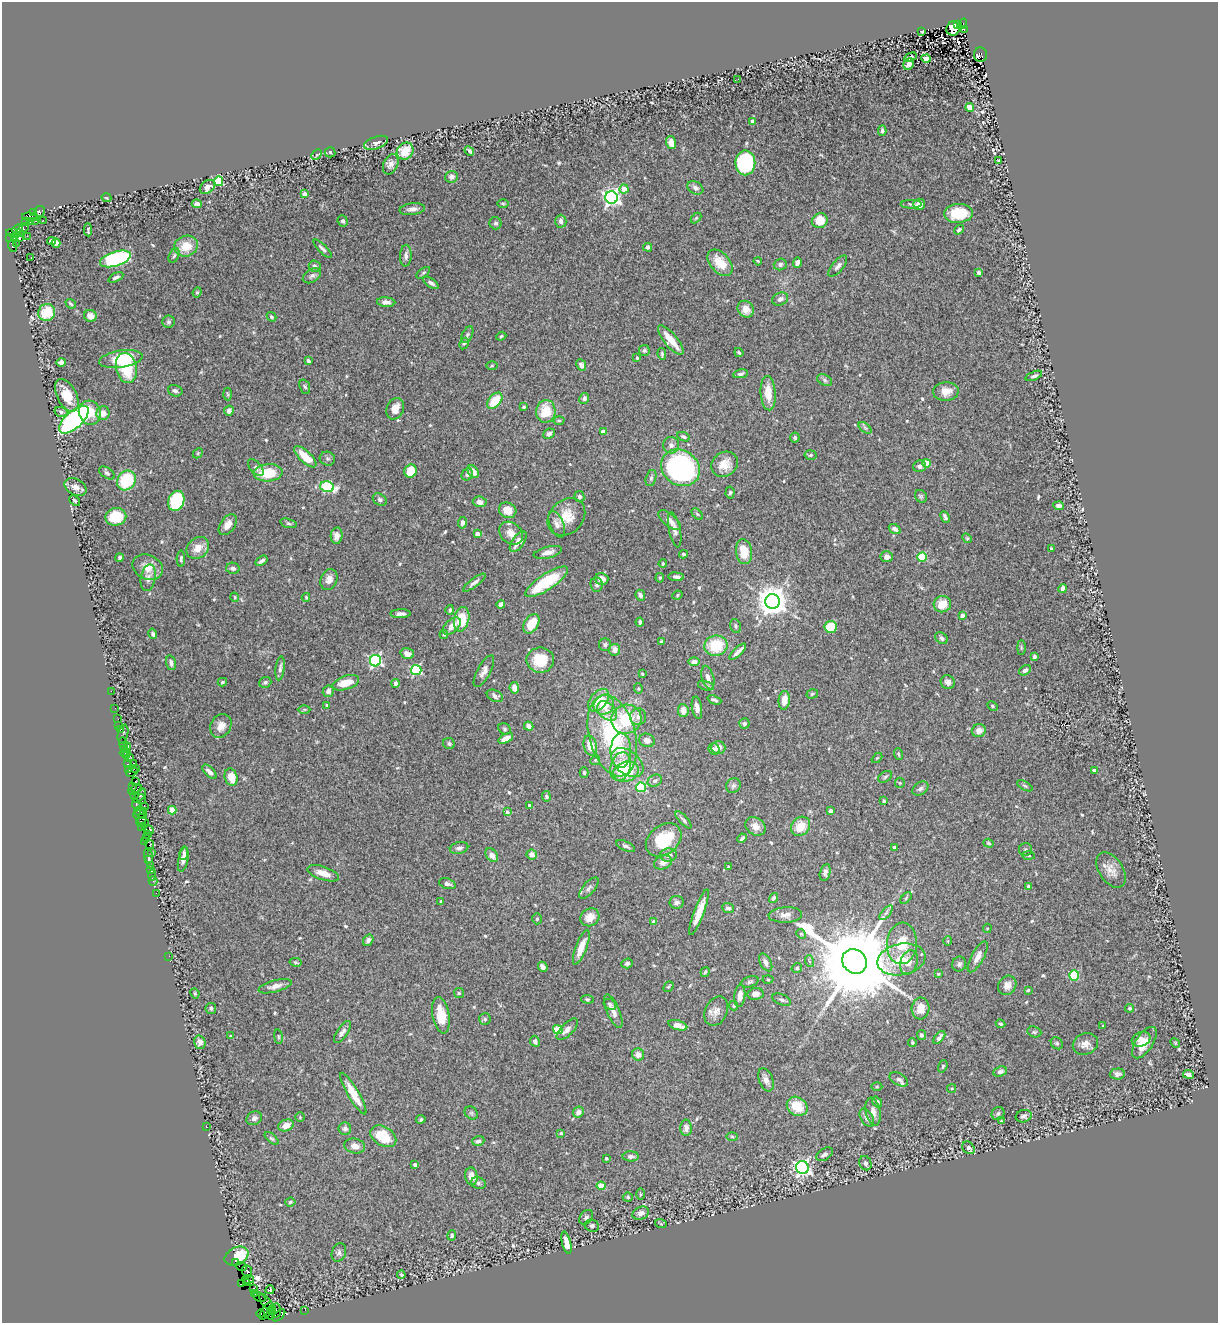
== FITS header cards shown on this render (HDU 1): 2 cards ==
NAXIS1  =                 1216
NAXIS2  =                 1321

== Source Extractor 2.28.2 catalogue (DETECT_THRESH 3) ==
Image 1216 x 1321 px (HDU 1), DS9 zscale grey, 1 PNG px = 1 image px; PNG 1220 x 1325 px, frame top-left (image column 1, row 1321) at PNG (2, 2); each listed source drawn as its Kron ellipse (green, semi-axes under 4 px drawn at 4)
Background 1.42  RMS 0.031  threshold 0.0923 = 3 sigma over >= 5 px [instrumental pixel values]
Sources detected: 558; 1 with non-positive FLUX_AUTO (blend fragments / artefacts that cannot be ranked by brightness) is neither listed nor drawn; of the other 557, the 500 brightest by FLUX_AUTO listed and drawn (57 fainter detections omitted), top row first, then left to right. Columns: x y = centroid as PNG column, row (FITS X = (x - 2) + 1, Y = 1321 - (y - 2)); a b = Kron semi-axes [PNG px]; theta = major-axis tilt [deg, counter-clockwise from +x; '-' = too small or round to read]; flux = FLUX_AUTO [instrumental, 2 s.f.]
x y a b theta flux
957 24 2 2 - 110
962 24 6 4 54 670
953 28 7 6 - 35
964 29 3 3 - 93
922 31 3 3 - 2.7
980 55 7 6 - 1100
910 57 6 3 26 5.3
926 58 5 4 - 15
909 64 6 5 - 9
738 79 2 2 - 5.1
970 107 4 4 - 35
753 121 4 3 - 13
882 131 5 4 - 4.8
671 142 6 5 - 17
376 143 12 6 19 7.1
405 151 9 7 47 40
469 151 5 3 - 5.3
330 152 5 5 - 2.7
317 155 6 4 44 2.7
998 161 3 3 - 2.4
745 163 12 10 90 250
391 164 10 7 64 9.9
451 177 6 6 - 8.4
219 181 5 4 - 87
207 187 8 6 38 12
695 188 8 6 -31 8.1
624 189 5 4 - 30
304 194 4 3 - 15
611 197 6 6 - 810
106 198 5 3 - 2.3
197 204 5 4 - 9.5
503 204 6 4 -1 2.3
911 204 10 4 0 4.1
919 204 5 5 - 15
412 209 13 6 7 10
39 212 6 5 - 270
33 213 4 3 - 290
959 213 14 9 5 55
31 217 8 4 -5 820
696 218 6 4 45 2.4
43 220 2 2 - 42
30 221 3 3 - 310
36 221 3 2 - 65
343 221 6 5 - 5.1
561 221 6 5 - 11
820 221 8 7 - 40
26 222 2 2 - 19
495 223 6 6 - 4.7
17 229 6 4 28 350
23 229 7 3 47 140
88 230 6 2 -86 3.5
959 230 5 4 - 4.2
15 233 9 3 -6 740
27 236 2 2 - 44
14 237 3 3 - 270
20 237 3 2 - 67
10 238 2 2 - 21
51 241 4 4 - 8.9
16 243 3 2 - 18
56 243 5 4 - 7.7
12 246 6 3 -72 250
186 246 12 10 18 41
648 247 4 4 - 6.3
323 249 12 4 -45 6.3
174 256 7 5 63 4.7
406 256 11 5 87 8.1
31 257 3 2 - 3.5
115 259 16 7 18 250
758 261 4 3 - 2.3
720 263 15 9 -48 43
797 263 5 4 - 8
780 264 6 5 - 5.7
315 266 6 5 - 5.3
838 266 13 5 50 7.5
423 273 8 4 36 4
979 273 4 3 - 12
312 276 10 6 32 7
116 277 8 4 28 6
431 283 9 4 -34 6.2
197 292 5 4 - 2.6
780 299 8 6 24 7.4
386 302 9 5 -5 8.7
71 304 5 4 - 3.3
746 309 9 7 -48 22
47 312 9 8 - 63
90 316 6 6 - 18
271 317 5 4 - 3.4
168 322 6 6 - 4.6
467 335 9 5 64 4.5
501 336 5 4 - 2.7
671 340 18 6 -50 34
464 343 6 4 61 3.9
644 350 5 5 - 3.9
739 352 5 3 - 2.7
662 354 6 3 -81 3.1
637 358 3 3 - 2.5
121 359 22 8 9 87
308 361 4 3 - 5.6
61 362 5 4 - 9.2
581 365 6 4 -65 8.9
492 366 6 4 1 2.6
126 368 15 10 -76 83
740 374 7 4 10 5
1034 376 9 4 23 4.6
824 380 8 5 -29 5
305 387 8 5 -69 3.6
175 391 7 5 -17 5.3
946 391 12 9 3 22
768 393 17 7 -86 36
228 394 6 4 -87 2.7
67 395 18 9 -63 41
584 398 5 5 - 5.1
495 401 9 6 49 53
524 407 4 3 - 2.3
395 409 11 8 65 24
229 411 5 5 - 8.6
546 411 11 9 84 51
61 412 6 5 - 4.7
90 413 12 11 - 37
103 413 7 6 - 15
74 420 18 8 42 360
559 421 5 3 - 2.7
865 428 7 4 -37 3.5
603 432 4 4 - 15
549 434 6 5 - 6.3
684 437 6 4 -25 4.1
795 438 5 4 - 3.6
671 445 8 8 - 8.5
198 453 5 4 - 3
810 455 6 4 6 4.2
305 457 14 6 -43 41
327 459 8 7 - 4.7
926 463 4 4 - 53
724 464 14 12 35 26
920 466 6 5 - 7.9
256 468 10 5 -50 5.6
680 468 20 17 -34 460
410 471 7 6 - 46
473 472 7 5 -53 18
107 473 9 5 -34 4.7
268 473 14 8 3 64
467 474 6 5 - 4.3
651 478 8 5 75 5.4
126 480 10 9 - 97
75 487 12 8 -29 15
327 487 7 5 -15 200
730 493 6 4 86 3
921 496 7 5 -53 3.5
579 497 5 5 - 4.3
380 500 7 5 -36 4.9
75 501 6 3 -42 3
176 501 10 8 69 130
480 502 7 5 -4 12
1059 506 5 3 - 6.7
508 510 9 7 -24 27
697 514 7 4 -45 3.4
116 517 10 9 - 64
566 517 21 16 44 41
945 517 6 3 -64 4.6
670 520 13 6 -41 12
289 523 8 4 -16 3.7
462 523 5 4 - 8.5
557 524 14 7 -68 11
228 525 12 7 55 15
895 529 6 4 -31 7.3
675 530 18 6 -79 13
511 533 13 10 -42 19
477 534 4 4 - 19
337 536 8 6 84 15
967 538 5 4 - 2.5
518 542 12 6 55 22
198 548 12 9 42 23
1051 548 3 2 - 2.4
548 552 14 5 14 13
744 552 12 8 -81 38
684 554 4 3 - 3.7
887 557 6 5 - 9.3
922 557 4 4 - 120
120 558 4 3 - 3.5
181 559 8 3 89 4.3
261 561 7 3 34 5.7
663 564 4 3 - 2.7
148 567 16 12 -25 26
233 568 7 5 -12 7.2
676 577 7 4 -6 7
148 578 13 7 79 11
660 578 5 4 - 2.7
602 579 6 6 - 12
329 580 11 8 69 14
547 582 25 8 33 100
474 583 14 4 37 7.6
597 584 7 6 - 6
1063 588 4 4 - 9.6
640 595 6 4 -64 6
677 595 5 4 - 2.7
235 597 5 4 - 2.7
306 597 4 3 - 2.2
773 601 7 7 - 3400
501 604 4 4 - 6.5
942 604 9 8 - 37
450 610 5 4 - 3.5
401 614 10 4 1 7.1
962 615 4 3 - 12
462 619 12 7 76 67
640 622 4 3 - 4.2
531 624 10 7 59 43
452 626 11 6 42 16
736 626 7 5 -75 4.4
831 627 6 6 - 67
153 634 5 4 - 4.9
444 634 5 4 - 2.6
941 638 7 5 -40 5.9
661 642 3 3 - 3.5
605 645 6 6 - 4.5
716 646 11 10 - 78
1021 648 7 4 -90 3
615 650 6 5 - 9.5
738 652 11 3 44 9.1
407 654 7 5 -17 12
1034 657 3 3 - 4.4
540 660 14 12 -1 64
375 661 6 5 - 400
694 662 6 4 0 9.2
171 663 7 4 -74 6.1
280 668 12 4 82 5.9
416 670 5 5 - 200
1025 670 6 4 34 6.3
484 671 18 6 62 12
642 674 4 4 - 2.5
708 678 12 6 -74 12
222 682 5 4 - 3.8
265 682 6 5 - 4.6
948 682 7 6 - 8.7
346 683 14 7 18 32
396 683 4 4 - 7.4
706 686 8 4 -14 4
514 688 6 4 -84 17
638 689 5 4 - 2.9
111 691 2 2 - 23
328 691 6 5 - 11
812 694 6 4 18 3.8
495 696 8 5 -25 6.7
599 700 13 8 49 40
714 700 7 3 -22 5
784 700 9 5 85 24
327 705 3 3 - 2.9
604 705 10 9 - 36
992 706 5 4 - 3
115 708 2 2 - 14
697 708 11 5 -81 16
304 709 6 4 1 3
607 711 11 8 -43 17
683 711 6 5 - 15
638 717 8 8 - 11
118 719 2 2 - 32
626 719 15 14 - 94
744 724 5 5 - 6
119 725 2 2 - 16
221 726 12 10 61 20
529 726 5 4 - 12
505 729 6 5 - 3.7
120 730 3 3 - 140
979 731 7 6 - 13
123 734 9 5 77 75
612 736 42 23 -75 230
506 738 8 4 27 15
647 740 8 6 -22 13
123 744 7 4 -77 230
449 744 6 5 - 4.4
590 745 10 6 -75 32
128 747 3 2 - 480
718 747 7 6 - 14
124 749 3 2 - 70
714 749 6 5 - 6.8
621 751 17 10 89 34
125 753 5 3 - 110
898 754 6 4 -74 2.6
126 756 3 2 - 80
129 758 3 2 - 75
877 758 6 4 43 2.3
595 760 5 4 - 3.3
134 763 3 2 - 180
627 763 18 11 -39 34
127 764 3 2 - 75
621 767 14 10 73 42
129 769 4 3 - 69
136 769 4 2 - 140
1094 770 4 3 - 13
132 772 6 3 22 110
209 772 9 4 -45 7.7
584 772 5 4 - 4.3
626 772 13 10 18 69
231 777 9 6 -77 25
885 777 7 5 32 4.3
135 781 2 2 - 31
655 781 7 5 27 6.1
900 783 5 5 - 2.4
133 786 3 3 - 60
733 786 8 7 - 6.4
1025 786 8 3 -29 3.3
641 787 5 4 - 100
920 788 8 6 35 5.9
135 790 7 3 26 140
134 796 3 2 - 50
140 796 8 4 52 230
546 796 5 4 - 4.1
142 799 5 3 - 260
884 801 3 3 - 2.5
136 804 6 3 -80 230
529 806 4 3 - 10
144 807 2 2 - 41
172 810 4 4 - 39
139 811 5 3 - 200
831 811 4 3 - 11
507 812 4 3 - 7.3
139 814 6 4 22 200
142 817 8 2 76 290
683 820 11 4 -48 5.3
142 822 6 5 - 350
755 826 11 8 -34 14
801 826 10 9 - 36
142 827 4 2 - 55
148 830 6 3 -25 120
148 834 2 2 - 110
146 838 2 2 - 30
742 838 5 3 - 4.5
664 840 20 14 38 79
145 842 3 2 - 38
988 843 5 4 - 3
149 844 5 3 - 170
626 846 10 4 -25 5.1
894 847 3 3 - 4.2
459 848 9 6 12 6.4
1026 850 6 6 - 4.2
151 852 3 2 - 39
184 853 7 4 83 4.5
492 855 7 5 -51 17
532 855 5 5 - 14
668 855 8 6 3 14
1029 855 6 3 -3 2.3
149 856 7 3 -71 190
148 859 3 3 - 100
183 859 13 5 79 9.8
663 862 9 6 20 12
150 865 3 2 - 37
728 867 4 3 - 2.4
150 869 2 2 - 69
1111 870 19 12 -56 21
825 872 8 5 77 7.1
323 873 16 6 -18 22
152 875 5 2 - 78
153 881 4 3 - 47
447 884 9 5 -18 6.7
1028 887 4 3 - 11
589 888 13 6 49 7.6
156 893 2 2 - 29
773 898 5 4 - 6.1
906 898 7 4 46 3
441 901 4 3 - 2.6
677 902 7 6 - 7.1
728 908 6 5 - 5.9
699 912 24 5 69 28
886 913 9 4 48 5.5
785 915 17 7 4 14
590 917 10 8 34 21
537 919 5 4 - 3.1
654 922 4 4 - 14
987 928 5 4 - 2.4
801 934 5 4 - 2.9
368 940 6 4 56 7.2
948 941 4 4 - 2.2
902 943 21 15 85 54
581 947 18 5 69 29
169 956 2 2 - 4.6
978 957 17 6 61 14
901 959 24 15 11 63
809 961 6 3 -71 2.6
854 961 13 11 -44 41000
296 962 6 3 -11 2.8
766 962 9 5 -62 9.3
909 962 12 8 72 15
627 963 6 4 21 5
959 964 7 7 - 5.8
543 967 5 4 - 8.7
797 968 5 4 - 3.7
705 972 5 3 - 3.6
938 974 4 4 - 2.5
1074 975 5 5 - 85
768 979 5 3 - 2.3
750 982 9 5 18 4.5
1007 985 10 8 55 13
275 986 17 6 15 13
668 986 6 3 50 2.4
1028 990 4 3 - 2.6
195 993 5 3 - 2.8
459 993 5 5 - 2.7
755 994 8 6 9 10
740 996 11 5 84 17
587 999 6 4 -5 2.8
782 1000 10 5 -24 5.2
610 1004 7 5 -32 4.5
734 1006 5 4 - 3.3
211 1008 5 5 - 4.4
1130 1008 4 4 - 3.9
920 1009 11 9 85 23
613 1011 18 6 -67 14
716 1011 15 11 64 16
441 1015 18 8 -80 44
485 1019 6 6 - 3.3
1001 1024 5 3 - 3.4
678 1025 10 4 -17 18
1103 1026 3 3 - 2.9
567 1029 14 6 45 13
558 1030 5 4 - 75
342 1032 13 5 55 8.1
1034 1032 7 5 -20 3.6
921 1035 5 4 - 4.2
230 1036 4 3 - 2.4
278 1037 7 3 -82 2.6
939 1037 8 4 51 6.7
1141 1039 10 7 23 13
535 1041 6 4 -66 6.3
200 1042 7 5 -73 8.1
912 1043 4 3 - 2.5
1057 1043 6 5 - 4
1144 1043 18 8 57 30
1175 1043 5 4 - 2.4
1085 1044 13 10 23 14
638 1054 6 6 - 13
943 1066 6 4 72 3
1000 1072 7 5 24 6.8
1117 1074 7 5 4 6.8
1188 1074 5 4 - 6
899 1079 10 5 -31 8.3
766 1080 12 7 -69 11
877 1087 5 3 - 2.3
952 1088 4 3 - 2.7
353 1094 24 5 -60 35
877 1102 6 4 -52 4.3
797 1106 11 9 -34 50
873 1111 14 7 -78 12
578 1112 6 5 - 12
471 1113 7 6 - 3.4
998 1114 7 6 - 5.4
1024 1116 8 6 17 6.4
300 1117 5 4 - 2.3
254 1118 8 6 31 8.7
867 1118 10 6 -59 7.6
421 1119 4 4 - 3.7
1001 1121 4 3 - 2.2
286 1125 8 5 21 17
206 1127 3 3 - 30
686 1128 8 6 -90 10
345 1129 6 6 - 6.7
561 1133 3 3 - 2.6
383 1136 14 9 -30 68
732 1137 6 4 -2 3.1
272 1139 8 4 -40 3.8
478 1141 6 4 19 6.4
355 1146 10 7 -13 17
968 1148 7 5 -48 6.4
825 1154 9 5 34 8.8
631 1156 8 5 2 6.4
606 1158 3 3 - 4.1
865 1163 7 6 - 6.5
415 1164 3 3 - 6.5
802 1168 6 6 - 630
471 1176 9 6 -82 14
478 1183 7 6 - 4.7
601 1186 4 4 - 43
640 1194 6 4 -90 2.4
628 1197 5 4 - 3.1
290 1202 5 4 - 2.9
641 1213 8 6 21 11
586 1217 8 5 51 5.5
661 1224 6 3 -19 2.3
592 1226 7 6 - 6.5
452 1235 5 4 - 4.4
566 1243 11 4 -76 17
339 1252 9 7 70 7.1
237 1256 13 8 27 76
236 1263 3 2 - 65
241 1267 6 2 -19 50
247 1271 6 5 - 350
401 1275 4 3 - 2.6
248 1279 6 3 -13 830
247 1283 3 3 - 270
242 1284 3 2 - 120
254 1288 3 2 - 46
270 1290 4 2 - 3.2
255 1294 4 2 - 60
259 1297 6 3 -30 100
266 1302 9 4 -53 560
272 1310 5 4 - 370
305 1310 2 2 - 28
267 1311 10 5 55 1300
276 1311 7 5 82 900
261 1314 4 4 - 260
270 1315 4 2 - 51
279 1315 8 3 42 170
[57 fainter detections neither listed nor drawn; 1 non-positive-flux detection neither listed nor drawn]